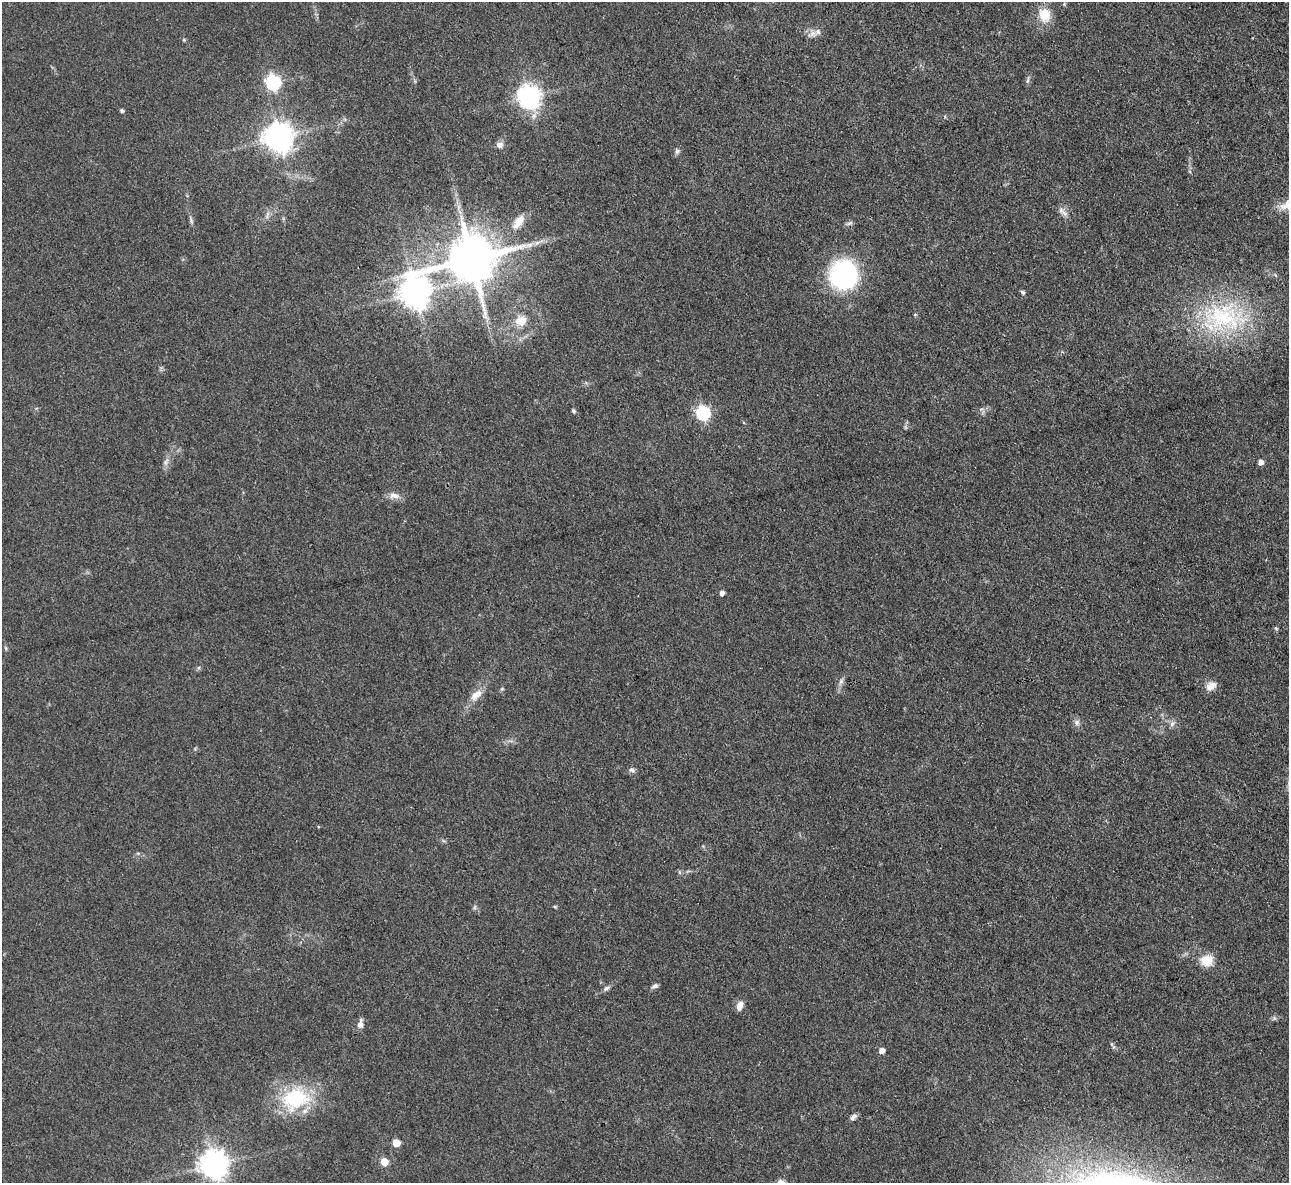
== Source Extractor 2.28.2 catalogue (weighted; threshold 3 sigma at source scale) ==
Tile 10 of 4 x 4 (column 2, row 3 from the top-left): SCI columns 1287-2573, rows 1323-2503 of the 5146 x 5128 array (HDU 1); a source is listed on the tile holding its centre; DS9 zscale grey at full resolution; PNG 1291 x 1185 px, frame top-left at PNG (2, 2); no overlay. Shown black and unused: <1% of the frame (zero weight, under 3 of 4 exposures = <1% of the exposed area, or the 3 px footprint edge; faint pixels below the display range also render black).
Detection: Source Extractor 2.28.2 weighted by HDU 2 'WHT'; one run over the whole footprint, this tile lists its part. Background 0.0978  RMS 0.0066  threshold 0.0297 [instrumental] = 3 sigma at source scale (4.5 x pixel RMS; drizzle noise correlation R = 1.50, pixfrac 1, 0.05/0.05 arcsec/px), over >= 5 px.
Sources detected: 53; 1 too faint to see at this stretch — not listed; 1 inside a brighter listed object's ellipse — not listed separately; the other 51 listed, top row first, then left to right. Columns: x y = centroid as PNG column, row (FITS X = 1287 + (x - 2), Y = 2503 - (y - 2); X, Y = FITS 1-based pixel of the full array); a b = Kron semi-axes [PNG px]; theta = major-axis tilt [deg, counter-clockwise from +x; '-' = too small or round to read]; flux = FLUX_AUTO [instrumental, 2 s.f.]
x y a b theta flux
1044 15 18 14 -79 14
812 34 16 8 26 4.5
184 40 5 4 - 0.76
1028 80 11 3 80 1.5
273 82 7 6 - 130
529 97 8 8 - 440
122 110 4 4 - 1.4
278 137 9 9 - 910
500 145 8 7 - 3.4
677 151 8 7 - 1.9
1064 213 13 6 -48 3.3
267 215 12 3 75 1.8
191 220 12 5 -73 1.8
518 222 23 10 54 8.3
537 243 10 5 24 2.7
471 259 14 13 - 4200
843 275 31 30 - 87
415 292 12 9 82 1100
1023 292 6 5 - 1.3
915 314 5 3 - 0.64
1223 317 67 43 -4 93
521 321 14 12 24 9.9
573 411 6 4 -58 1.3
703 413 6 6 - 130
165 462 11 6 69 3
1260 462 5 5 - 3.9
394 496 16 8 -6 4.8
722 593 4 4 - 3.2
1276 628 6 5 - 0.92
6 648 6 4 -71 0.91
841 681 9 4 55 2
1211 686 14 10 39 5.4
476 695 20 10 44 7.9
1077 722 9 7 -82 2.6
1172 724 8 6 68 2.2
632 770 9 7 -29 2
475 907 7 4 71 1.1
555 907 6 4 -19 0.75
1207 960 16 14 6 11
654 986 10 5 26 2
606 988 10 5 36 2
740 1006 11 7 68 5.1
1274 1018 5 5 - 1.3
360 1025 10 7 78 3.5
1113 1046 12 4 -53 1.5
882 1050 5 5 - 4.4
295 1099 38 28 17 52
853 1117 9 6 38 2.6
396 1143 5 5 - 14
384 1162 5 5 - 17
213 1164 9 8 - 940
Isophote crosses this tile's border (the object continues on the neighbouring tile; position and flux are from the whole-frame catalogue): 1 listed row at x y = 213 1164